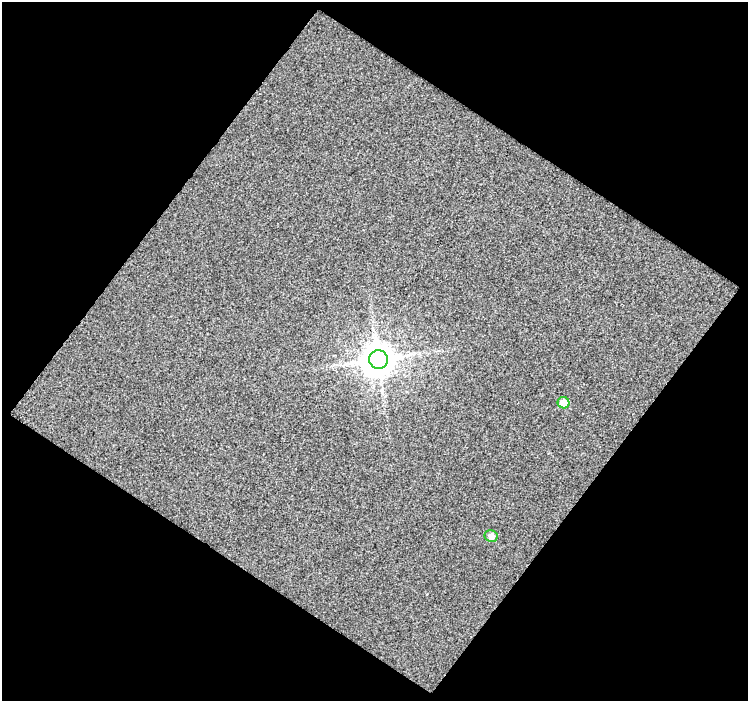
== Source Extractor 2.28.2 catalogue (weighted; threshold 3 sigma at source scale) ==
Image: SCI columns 2-747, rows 27-725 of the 747 x 752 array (HDU 1 of 3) = the unmasked area's bounding box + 8 px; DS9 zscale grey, full resolution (1 PNG px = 1 image px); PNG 750 x 703 px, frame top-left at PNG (2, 2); each listed source drawn as its Kron ellipse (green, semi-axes under 4 px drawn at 4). Shown black and unused: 51% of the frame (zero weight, under 3 of 4 exposures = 2% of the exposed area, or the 3 px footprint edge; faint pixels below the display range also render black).
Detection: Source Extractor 2.28.2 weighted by HDU 2 'WHT'. Background 0.386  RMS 2.2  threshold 10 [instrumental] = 3 sigma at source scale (4.5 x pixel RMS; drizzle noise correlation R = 1.50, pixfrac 1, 0.0396/0.0396 arcsec/px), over >= 5 px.
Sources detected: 3; all 3 listed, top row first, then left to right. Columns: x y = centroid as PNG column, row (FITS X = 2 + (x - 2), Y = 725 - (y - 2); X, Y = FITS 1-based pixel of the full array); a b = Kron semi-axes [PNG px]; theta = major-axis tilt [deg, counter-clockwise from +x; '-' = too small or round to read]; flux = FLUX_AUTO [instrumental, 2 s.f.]
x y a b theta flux
378 359 9 9 - 440000
563 403 6 5 - 2700
491 536 6 6 - 1200